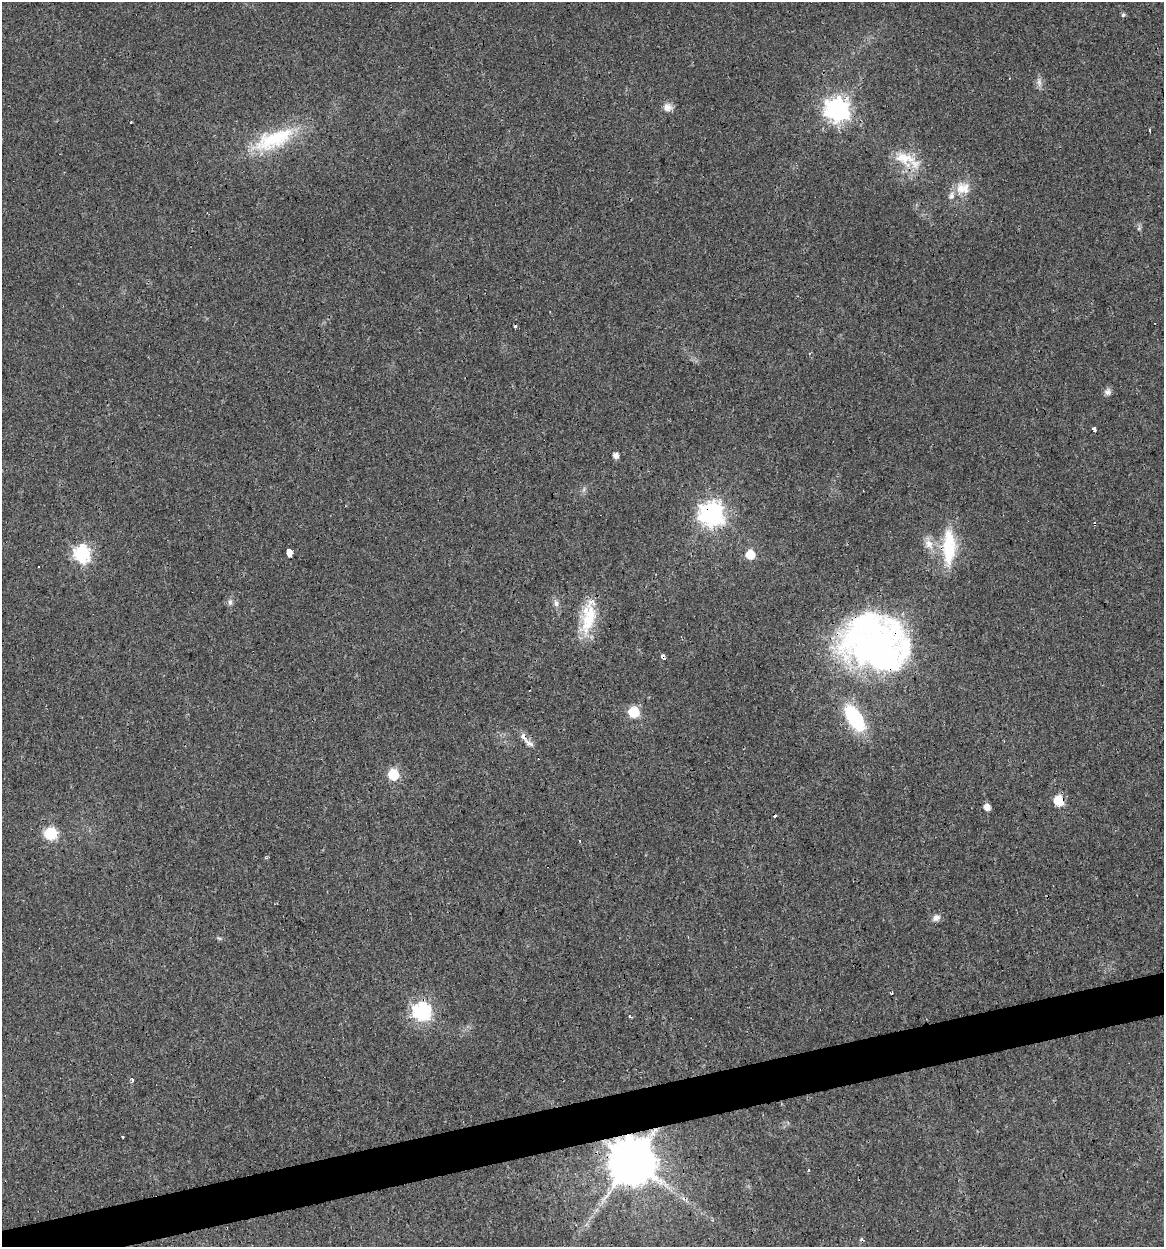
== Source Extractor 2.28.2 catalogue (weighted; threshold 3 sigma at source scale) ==
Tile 7 of 4 x 4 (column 3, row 2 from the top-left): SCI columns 2358-3519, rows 2490-3734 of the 4761 x 4978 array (HDU 1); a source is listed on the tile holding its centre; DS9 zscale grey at full resolution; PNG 1166 x 1249 px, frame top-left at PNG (2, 2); no overlay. Shown black and unused: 3% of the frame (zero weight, under 3 of 4 exposures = <1% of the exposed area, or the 3 px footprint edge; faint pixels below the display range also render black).
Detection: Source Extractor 2.28.2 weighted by HDU 2 'WHT'; one run over the whole footprint, this tile lists its part. Background 0.021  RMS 0.0031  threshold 0.0139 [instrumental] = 3 sigma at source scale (4.5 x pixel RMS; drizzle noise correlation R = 1.50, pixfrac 1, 0.0396/0.0396 arcsec/px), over >= 5 px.
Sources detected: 55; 1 inside a brighter object's white glare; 6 cosmic-ray / hot-pixel residue — not listed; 5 inside a brighter listed object's ellipse — not listed separately; the other 43 listed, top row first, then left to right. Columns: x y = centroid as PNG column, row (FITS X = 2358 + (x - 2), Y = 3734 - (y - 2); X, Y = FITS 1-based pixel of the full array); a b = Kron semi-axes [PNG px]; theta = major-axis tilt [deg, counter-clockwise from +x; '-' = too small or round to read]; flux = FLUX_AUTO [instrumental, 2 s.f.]
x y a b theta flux
1123 15 5 5 - 0.55
1039 82 14 6 -81 1.4
667 107 11 11 - 2.2
837 109 9 8 - 220
1150 130 4 3 - 2.5
273 139 58 21 22 21
904 158 32 19 -19 9.3
961 188 20 12 90 4.7
1139 228 7 4 72 0.55
515 326 3 3 - 9.2
1107 392 9 8 - 1.2
1094 429 3 3 - 27
616 455 5 5 - 1.9
584 489 7 4 72 0.63
711 514 9 8 - 240
1094 524 4 3 - 2.5
929 544 15 10 -53 3.3
949 550 36 19 86 15
289 552 5 3 - 380
82 554 8 7 - 73
750 554 6 6 - 9.8
38 567 3 2 - 0.29
230 602 9 6 -90 0.98
556 603 8 7 - 1.3
588 617 46 17 79 13
875 645 78 52 24 110
663 657 5 3 - 3.5
634 712 6 6 - 20
855 718 29 13 -57 24
529 743 16 7 -33 1.7
393 774 6 6 - 16
1059 801 6 6 - 13
987 807 6 5 - 2.5
775 816 4 3 - 1.9
50 833 7 6 - 33
580 841 3 2 - 0.19
936 918 9 8 - 1.6
219 938 7 4 -36 0.47
892 993 3 3 - 0.82
422 1011 8 7 - 100
630 1016 3 3 - 1.3
132 1080 3 3 - 2.2
632 1161 12 12 - 1700
Overlapping masked pixels (flux is a lower limit): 6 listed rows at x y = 711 514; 1094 524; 875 645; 663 657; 1059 801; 632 1161